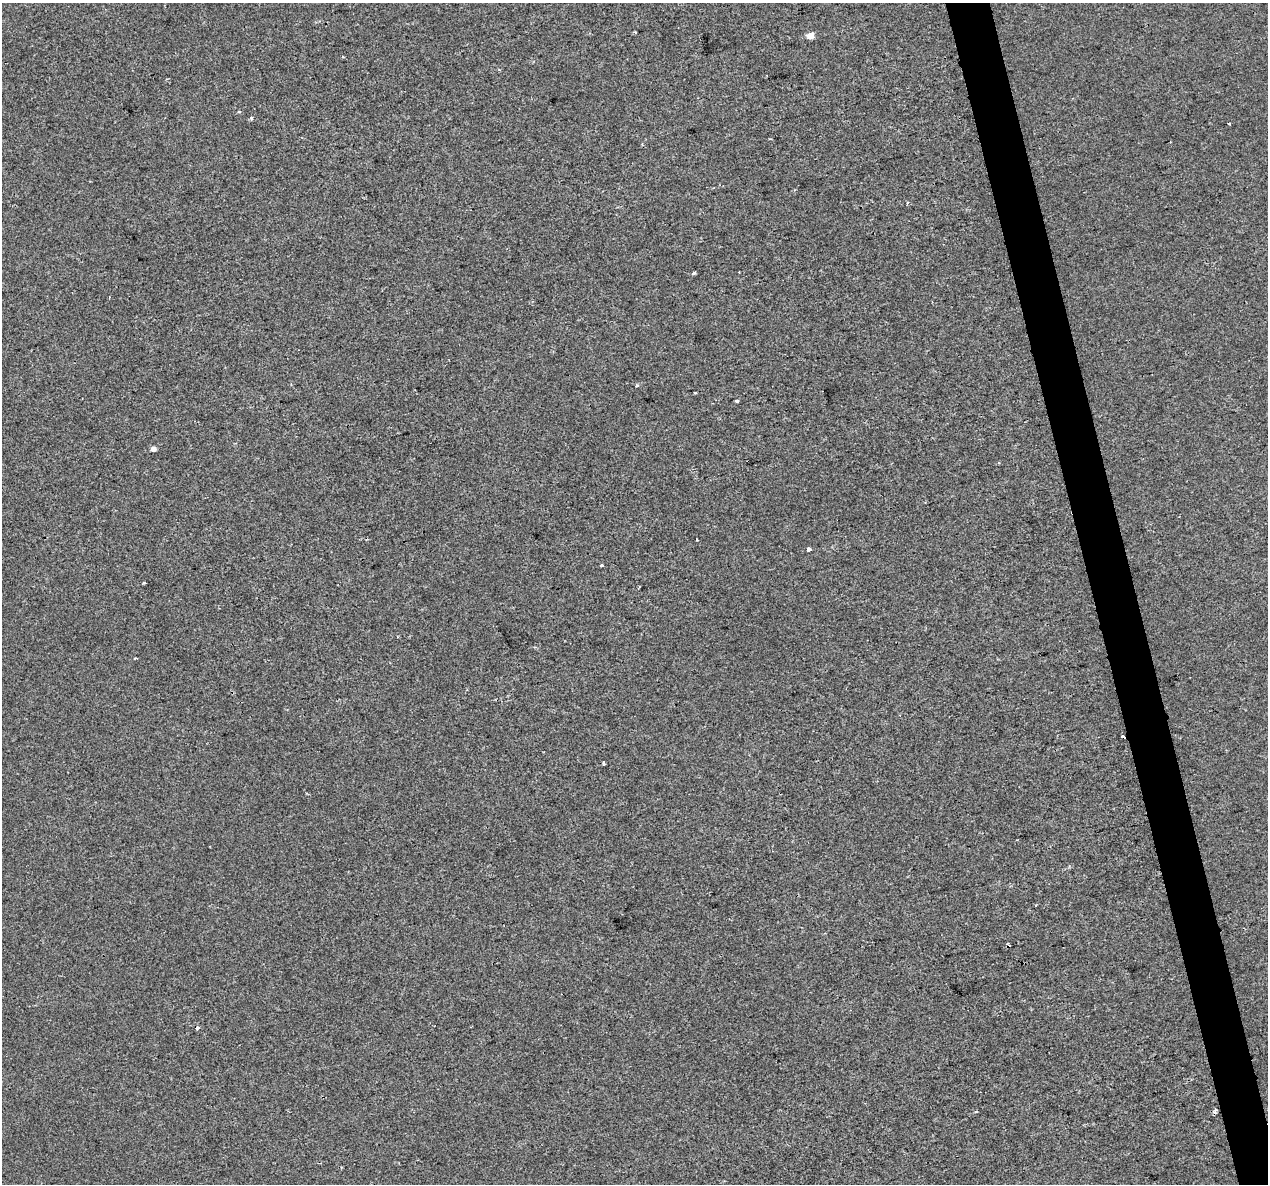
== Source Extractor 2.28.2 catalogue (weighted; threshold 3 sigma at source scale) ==
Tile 6 of 4 x 4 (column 2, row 2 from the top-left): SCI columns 1267-2532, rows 2454-3635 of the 5063 x 4856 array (HDU 1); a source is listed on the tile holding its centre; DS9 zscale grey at full resolution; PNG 1270 x 1186 px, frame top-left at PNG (2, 3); no overlay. Shown black and unused: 3% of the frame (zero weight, under 2 of 3 exposures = <1% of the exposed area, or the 3 px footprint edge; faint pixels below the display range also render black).
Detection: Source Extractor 2.28.2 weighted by HDU 2 'WHT'; one run over the whole footprint, this tile lists its part. Background -8.11e-05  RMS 0.0042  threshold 0.0191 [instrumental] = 3 sigma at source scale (4.5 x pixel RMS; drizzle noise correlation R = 1.50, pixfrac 1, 0.0396/0.0396 arcsec/px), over >= 5 px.
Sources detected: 19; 7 cosmic-ray / hot-pixel residue — not listed; the other 12 listed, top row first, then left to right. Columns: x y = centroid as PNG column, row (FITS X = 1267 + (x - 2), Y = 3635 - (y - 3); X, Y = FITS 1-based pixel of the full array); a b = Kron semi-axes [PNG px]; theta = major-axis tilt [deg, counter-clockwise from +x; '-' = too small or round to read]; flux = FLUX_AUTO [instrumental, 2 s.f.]
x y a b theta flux
810 36 5 4 - 5.3
239 112 4 3 - 0.49
251 118 4 4 - 0.72
1229 123 3 2 - 0.71
694 273 3 3 - 0.87
737 401 3 3 - 3.2
153 449 4 4 - 2.3
696 540 3 3 - 0.83
809 549 4 3 - 2.8
602 565 3 3 - 1.5
144 583 3 3 - 0.38
604 763 3 3 - 2.3
Unlisted compact peaks at least as high as the median listed source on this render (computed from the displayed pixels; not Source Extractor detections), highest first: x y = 637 385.